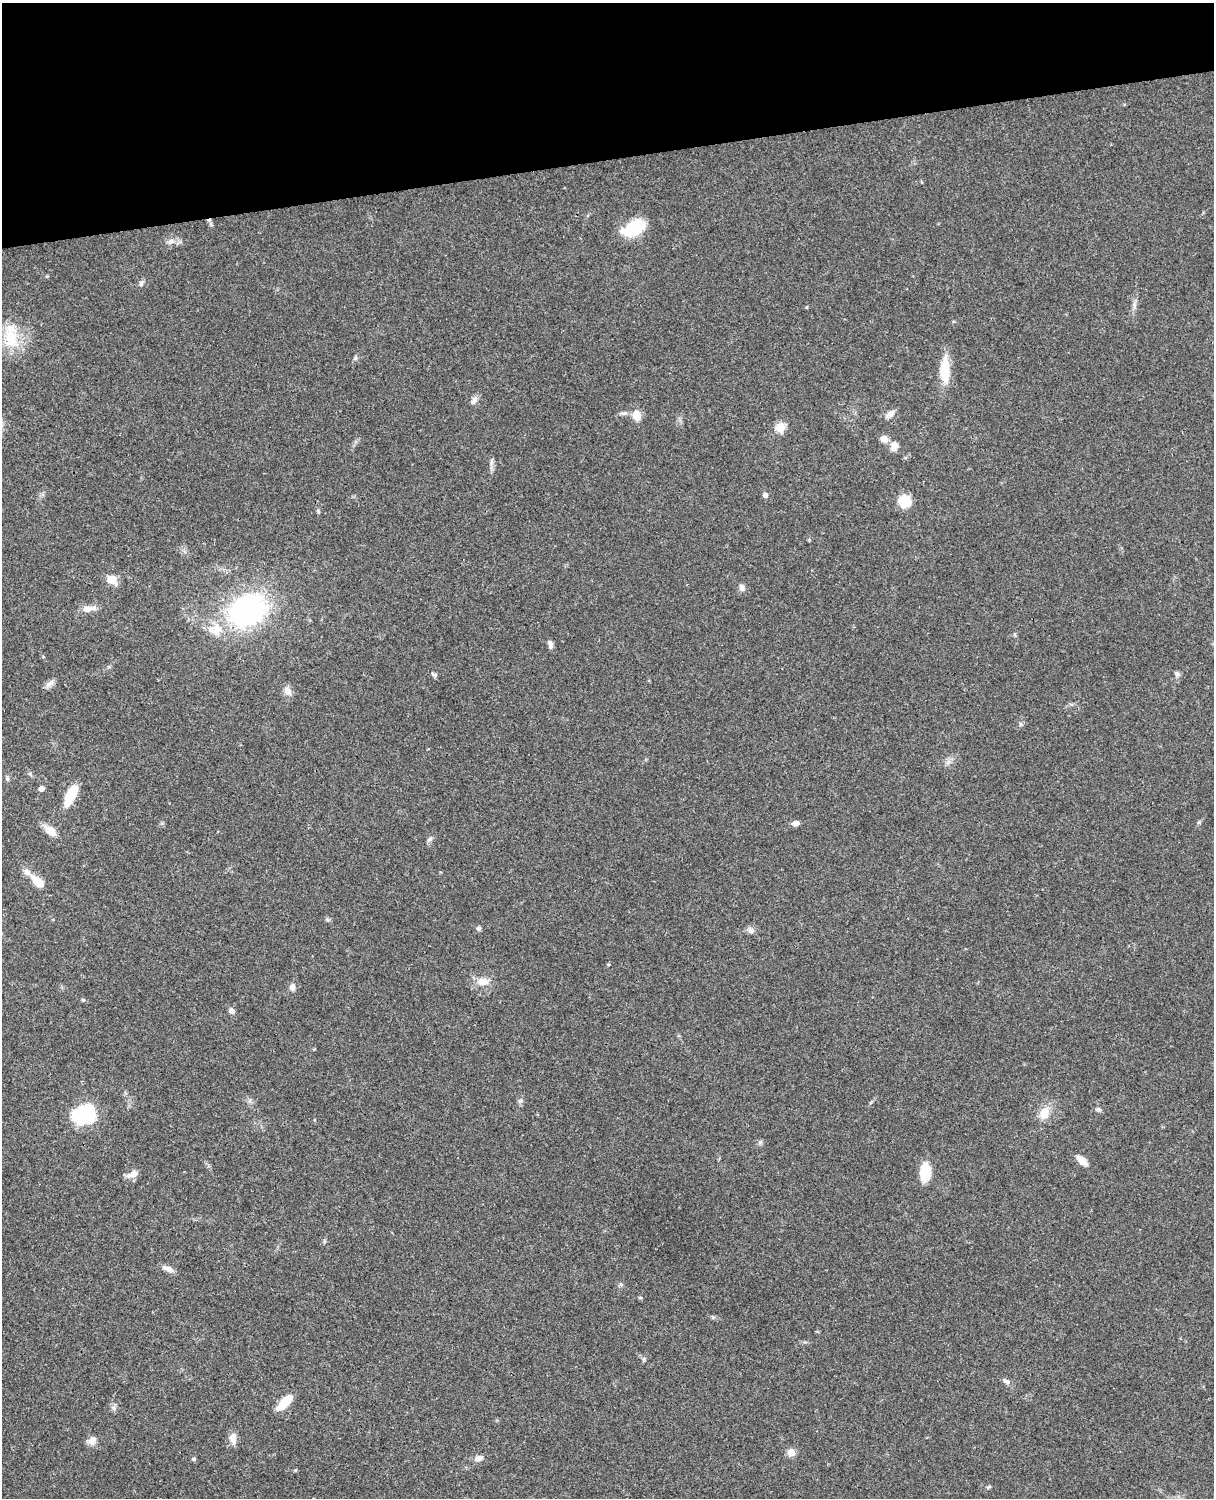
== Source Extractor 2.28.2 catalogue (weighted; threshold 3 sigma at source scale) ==
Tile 3 of 4 x 3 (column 3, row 1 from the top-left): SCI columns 2546-3757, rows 3269-4764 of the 5088 x 4928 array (HDU 1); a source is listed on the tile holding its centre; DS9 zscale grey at full resolution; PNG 1216 x 1500 px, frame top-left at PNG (2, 3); no overlay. Shown black and unused: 11% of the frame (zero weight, under 3 of 4 exposures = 6% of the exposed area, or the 3 px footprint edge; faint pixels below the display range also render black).
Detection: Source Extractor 2.28.2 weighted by HDU 2 'WHT'; one run over the whole footprint, this tile lists its part. Background 0.0753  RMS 0.0058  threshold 0.026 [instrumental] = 3 sigma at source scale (4.5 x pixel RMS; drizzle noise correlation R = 1.50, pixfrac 1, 0.05/0.05 arcsec/px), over >= 5 px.
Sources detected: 62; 1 cosmic-ray / hot-pixel residue — not listed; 1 inside a brighter listed object's ellipse — not listed separately; the other 60 listed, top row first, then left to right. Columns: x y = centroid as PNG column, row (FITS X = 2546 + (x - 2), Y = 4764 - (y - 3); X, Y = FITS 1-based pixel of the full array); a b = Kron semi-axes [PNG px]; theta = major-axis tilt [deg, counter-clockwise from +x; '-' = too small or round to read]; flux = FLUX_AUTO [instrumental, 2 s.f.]
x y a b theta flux
634 228 24 14 34 25
171 242 11 7 18 3
141 284 7 5 89 1.4
11 336 37 17 -87 20
355 358 6 5 - 1.1
944 370 33 11 90 15
474 400 11 7 57 2.4
624 413 11 5 7 1.8
890 414 12 7 39 3.1
637 416 12 9 -82 6.3
780 427 5 5 - 26
884 439 9 7 -31 3.9
894 446 11 8 80 4.9
491 462 12 4 90 1.9
765 495 5 5 - 2.6
904 501 12 11 - 13
318 511 5 4 - 0.81
112 579 11 10 - 6.7
742 588 8 7 - 2.2
88 609 19 7 8 4.5
247 610 32 24 28 130
215 630 22 16 7 13
550 645 10 6 -83 2.1
433 674 7 5 -17 1.2
1177 674 9 6 -50 1.5
50 683 15 6 39 2.6
288 691 13 9 -59 3.4
1020 724 6 4 -71 0.8
7 779 7 5 -70 1.1
41 788 5 4 - 4
71 795 21 9 62 18
1199 822 5 5 - 0.78
796 823 9 6 7 2.7
50 831 15 9 -38 6.2
430 839 8 5 36 1.3
38 881 18 8 -41 10
479 928 6 6 - 1.2
751 930 9 7 -48 2.3
483 981 15 10 5 6
292 987 9 7 78 2.6
83 1000 5 5 - 0.66
232 1011 7 6 - 2.1
520 1101 8 5 62 1.4
1098 1109 7 5 -2 1.3
1044 1113 18 12 62 7.4
84 1114 19 13 17 62
1082 1161 12 6 -43 5.9
925 1172 20 12 84 12
133 1174 14 8 23 4
168 1269 14 6 -23 3.4
644 1359 6 4 71 0.84
1006 1381 10 6 -27 2.1
284 1402 21 8 47 11
114 1408 7 5 -48 1.4
233 1438 13 9 -81 4.6
92 1441 12 10 74 3.6
791 1452 9 8 - 4
479 1458 11 8 15 2.7
194 1459 6 5 - 0.87
989 1487 7 4 45 0.72